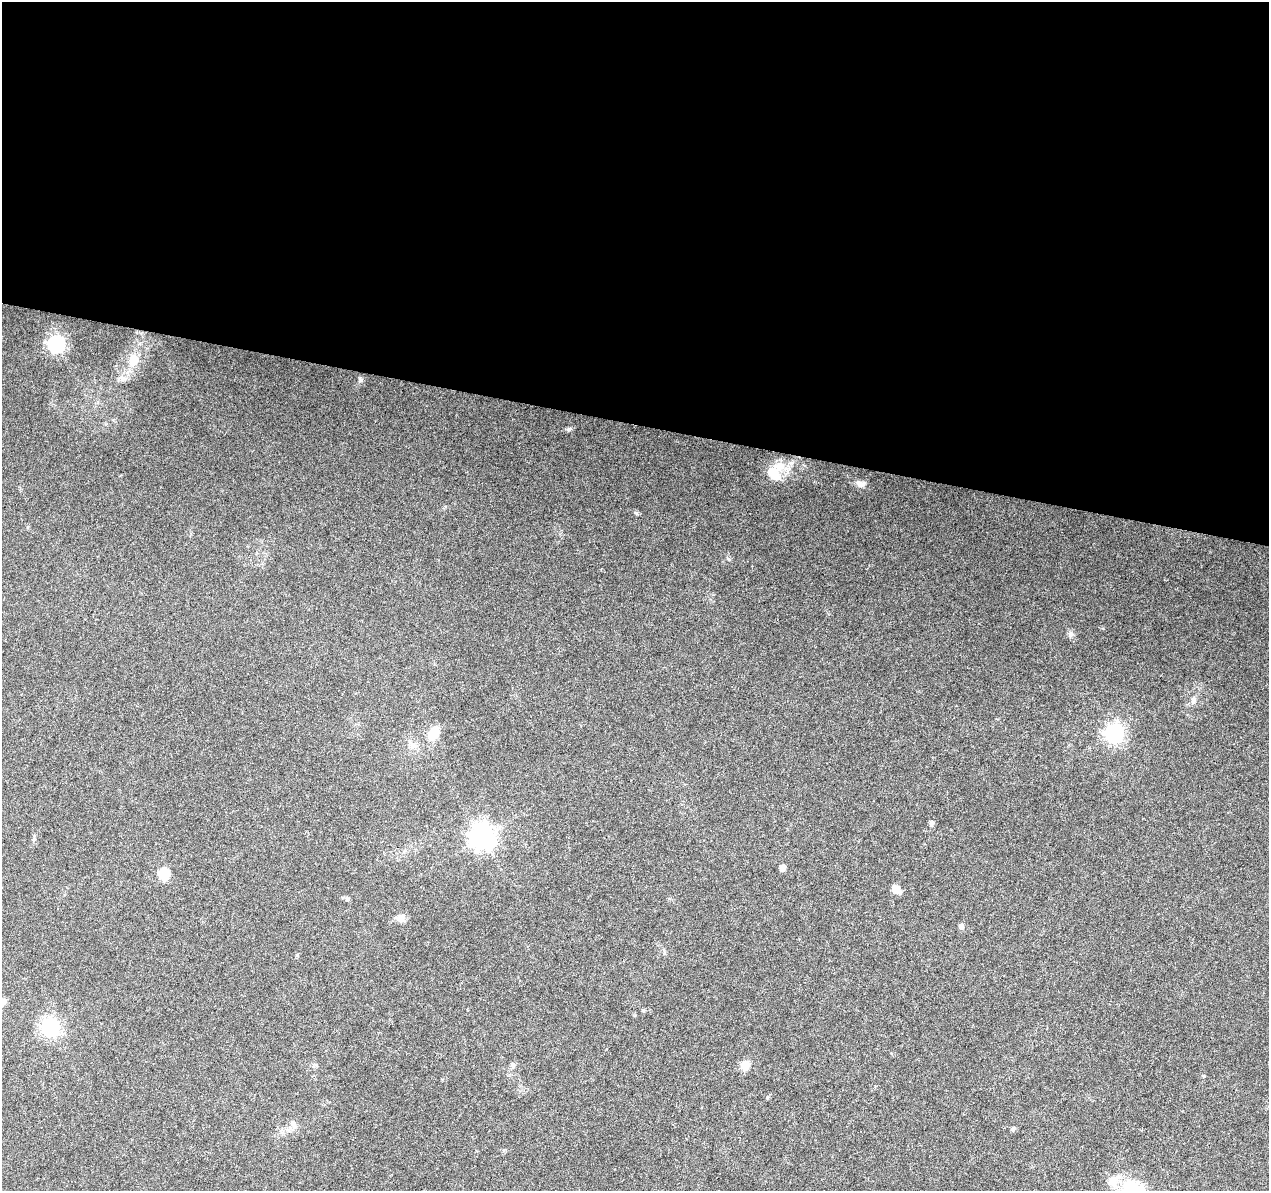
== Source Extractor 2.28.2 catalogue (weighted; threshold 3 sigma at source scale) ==
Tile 3 of 4 x 4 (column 3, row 1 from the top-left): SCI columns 2541-3807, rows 3852-5040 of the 5074 x 5261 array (HDU 1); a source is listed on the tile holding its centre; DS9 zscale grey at full resolution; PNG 1271 x 1193 px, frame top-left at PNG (2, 2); no overlay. Shown black and unused: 36% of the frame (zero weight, under 3 of 6 exposures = <1% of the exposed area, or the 3 px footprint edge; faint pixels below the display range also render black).
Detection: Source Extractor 2.28.2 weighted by HDU 2 'WHT'; one run over the whole footprint, this tile lists its part. Background 0.0432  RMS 0.0035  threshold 0.0145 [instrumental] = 3 sigma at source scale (4.09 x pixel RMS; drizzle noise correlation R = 1.36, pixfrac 0.8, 0.0396/0.0396 arcsec/px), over >= 5 px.
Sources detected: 30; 1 inside a brighter listed object's ellipse — not listed separately; the other 29 listed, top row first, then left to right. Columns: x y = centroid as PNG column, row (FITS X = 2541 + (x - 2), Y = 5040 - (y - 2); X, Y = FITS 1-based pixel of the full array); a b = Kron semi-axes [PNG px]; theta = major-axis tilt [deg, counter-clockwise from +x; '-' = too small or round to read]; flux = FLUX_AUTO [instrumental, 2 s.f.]
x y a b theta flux
56 344 8 7 - 120
134 360 12 10 83 5.1
122 378 15 5 -6 1.4
569 429 6 6 - 0.61
773 473 23 17 -56 6.8
861 484 13 8 -8 1.8
728 559 6 4 -87 0.47
1070 635 8 6 -88 1
1193 701 10 6 62 1.2
434 733 18 11 62 5
1114 733 8 7 - 150
413 745 14 7 -38 1.9
932 823 6 5 - 1.1
482 837 9 8 - 300
782 868 5 5 - 2.3
164 874 6 6 - 19
896 889 7 6 - 4.7
347 899 6 4 -90 0.44
400 918 10 8 -9 2.5
961 926 6 6 - 1.1
297 955 4 4 - 0.36
3 1002 12 7 48 1.2
643 1010 5 4 - 0.36
50 1027 8 7 - 130
513 1065 7 6 - 0.87
745 1065 10 8 69 4.2
293 1123 9 7 -73 1.4
1013 1129 6 5 - 0.8
1134 1189 35 23 -31 16
Isophote crosses this tile's border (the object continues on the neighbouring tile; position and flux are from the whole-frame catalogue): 2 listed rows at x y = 3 1002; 1134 1189
Unlisted compact peaks at least as high as the median listed source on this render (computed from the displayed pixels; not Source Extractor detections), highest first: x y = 636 513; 361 380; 1204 1076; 1103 628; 34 839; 767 1097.